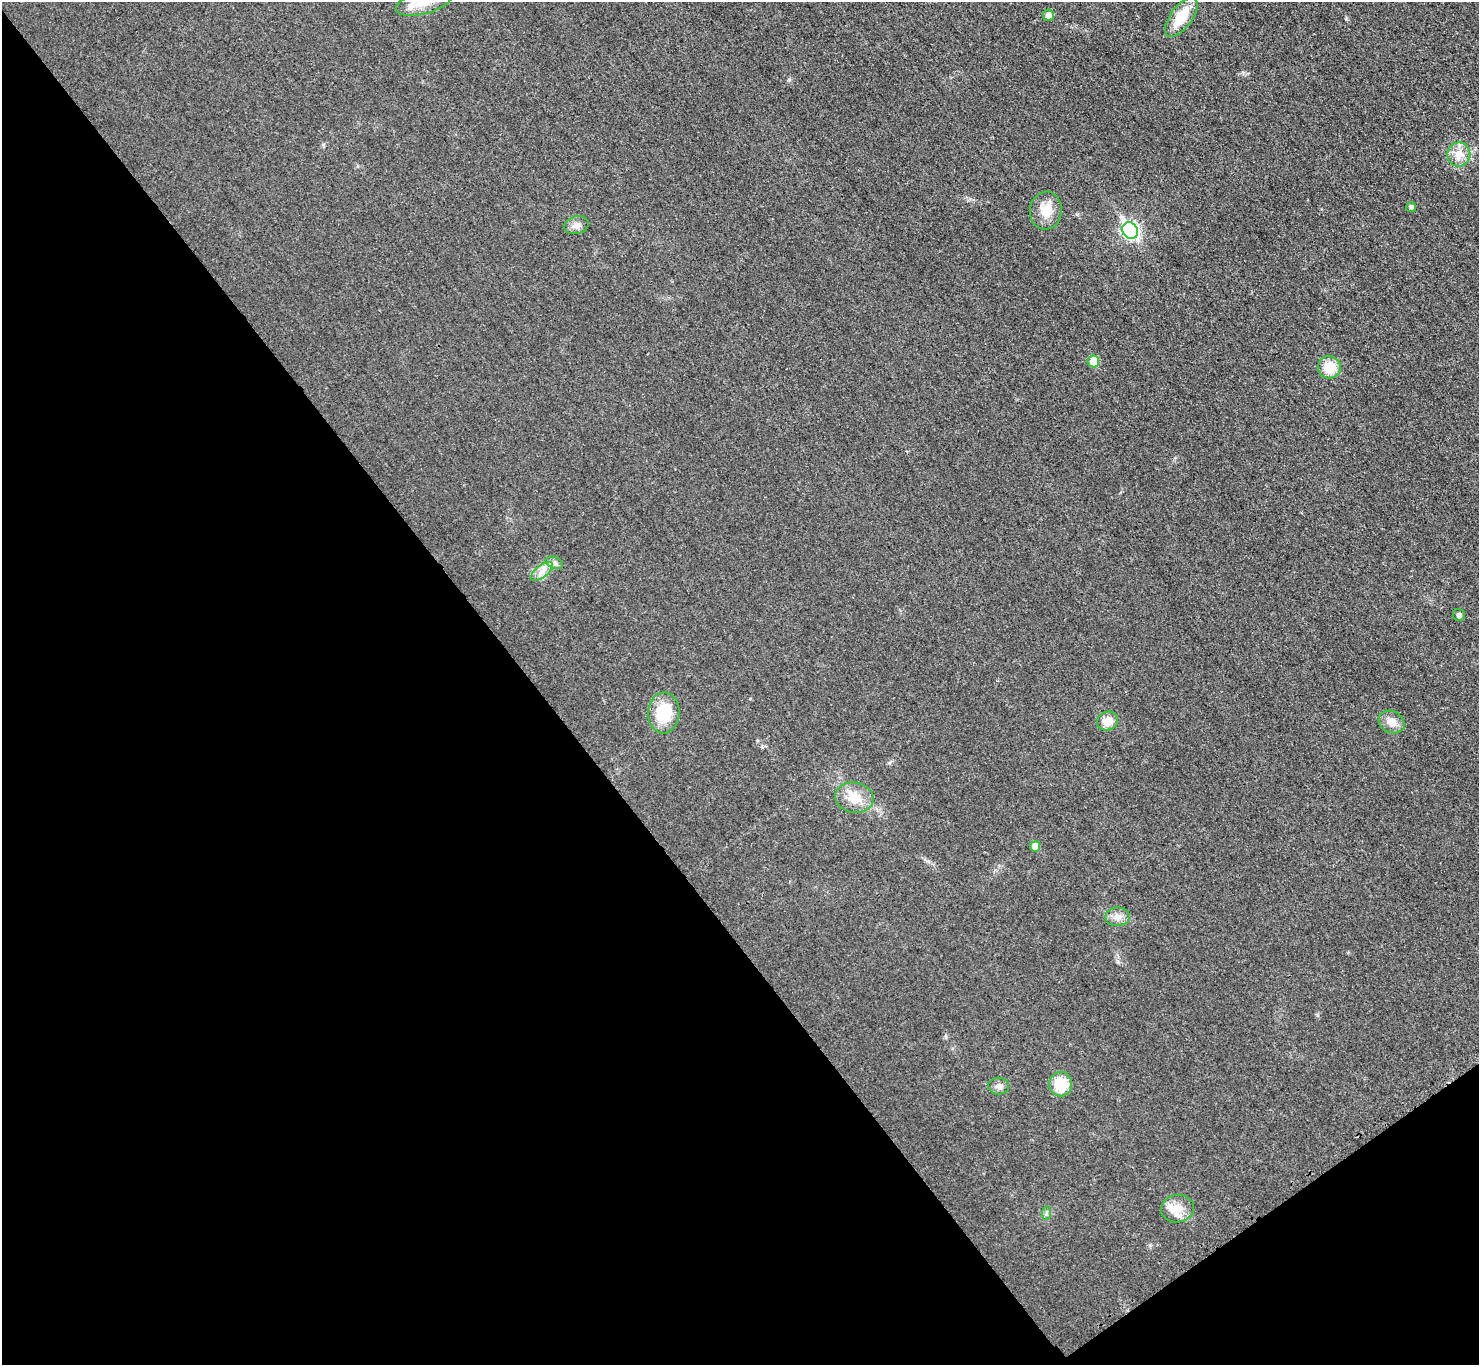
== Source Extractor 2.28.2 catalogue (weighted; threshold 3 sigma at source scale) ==
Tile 14 of 4 x 4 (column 2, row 4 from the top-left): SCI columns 1500-2976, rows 177-1539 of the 5953 x 5949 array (HDU 1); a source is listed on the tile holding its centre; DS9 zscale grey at full resolution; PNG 1481 x 1367 px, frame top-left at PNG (2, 2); each listed source drawn as its Kron ellipse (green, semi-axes under 4 px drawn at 4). Shown black and unused: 39% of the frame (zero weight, under 3 of 4 exposures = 2% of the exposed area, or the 3 px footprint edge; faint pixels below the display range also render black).
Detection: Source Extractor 2.28.2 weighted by HDU 2 'WHT'; one run over the whole footprint, this tile lists its part. Background 0.0329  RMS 0.0064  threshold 0.0287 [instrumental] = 3 sigma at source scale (4.5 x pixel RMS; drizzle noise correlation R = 1.50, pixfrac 1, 0.05/0.05 arcsec/px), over >= 5 px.
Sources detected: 24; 1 inside a brighter listed object's ellipse — not listed separately; the other 23 listed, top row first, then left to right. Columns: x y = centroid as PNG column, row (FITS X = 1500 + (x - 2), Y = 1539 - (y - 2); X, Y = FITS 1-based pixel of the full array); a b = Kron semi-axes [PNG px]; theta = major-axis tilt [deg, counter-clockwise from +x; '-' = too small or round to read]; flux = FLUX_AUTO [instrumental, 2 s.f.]
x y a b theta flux
424 2 29 11 16 14
1049 15 6 5 - 3.8
1181 17 23 10 54 15
1459 154 12 11 - 7.1
1411 207 5 5 - 2
1046 211 19 16 83 11
576 225 12 8 15 3.8
1130 230 9 7 -53 150
1093 361 6 5 - 12
1329 367 11 11 - 15
554 563 9 5 -19 2
542 571 13 6 38 4.2
1459 615 6 6 - 1.9
664 713 20 15 86 24
1107 721 11 9 23 7.2
1392 722 13 10 -27 6.1
854 798 19 15 -10 11
1035 846 5 5 - 6.9
1118 917 12 9 -1 4.6
1061 1084 12 11 - 16
999 1086 10 8 0 3
1177 1209 16 14 9 8.4
1046 1213 7 4 89 1.3
Isophote crosses this tile's border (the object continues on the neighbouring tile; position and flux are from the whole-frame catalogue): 1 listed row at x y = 424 2
Unlisted compact peaks at least as high as the median listed source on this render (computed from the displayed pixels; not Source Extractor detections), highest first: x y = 1346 19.